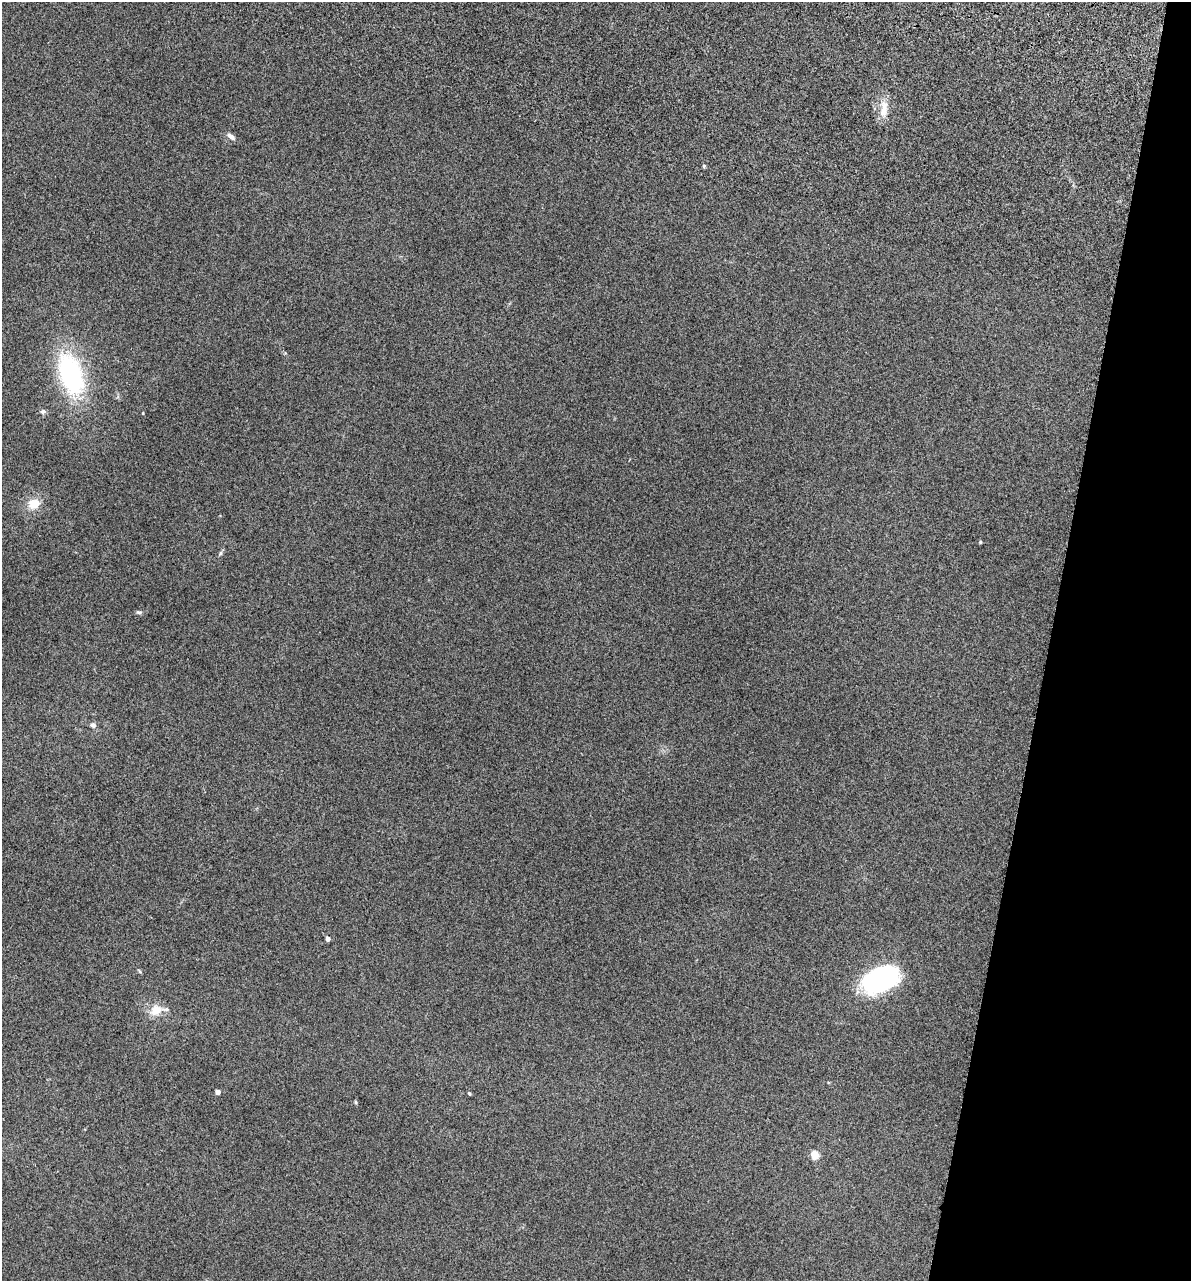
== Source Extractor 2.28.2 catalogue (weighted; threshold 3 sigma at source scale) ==
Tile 8 of 4 x 4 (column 4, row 2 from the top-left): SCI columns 3811-4999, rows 2952-4230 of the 5355 x 5901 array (HDU 1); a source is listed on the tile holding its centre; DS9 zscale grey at full resolution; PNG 1193 x 1283 px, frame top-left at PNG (2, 2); no overlay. Shown black and unused: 12% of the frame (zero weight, under 3 of 5 exposures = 17% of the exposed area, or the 3 px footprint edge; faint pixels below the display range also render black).
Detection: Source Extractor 2.28.2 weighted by HDU 2 'WHT'; one run over the whole footprint, this tile lists its part. Background 0.171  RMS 0.0086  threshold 0.0389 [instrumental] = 3 sigma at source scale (4.5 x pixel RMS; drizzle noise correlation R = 1.50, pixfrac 1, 0.05/0.05 arcsec/px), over >= 5 px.
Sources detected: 19; all 19 listed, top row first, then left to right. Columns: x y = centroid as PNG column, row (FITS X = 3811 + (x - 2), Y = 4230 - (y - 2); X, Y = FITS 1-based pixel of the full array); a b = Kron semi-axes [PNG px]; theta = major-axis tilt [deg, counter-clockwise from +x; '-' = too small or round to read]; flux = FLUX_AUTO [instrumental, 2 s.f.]
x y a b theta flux
884 109 28 9 86 11
231 136 11 6 -37 3.6
704 166 4 4 - 1.3
71 374 43 21 -72 120
43 411 7 7 - 1.9
143 413 3 3 - 0.6
34 504 16 13 20 13
980 542 4 4 - 1.2
220 553 6 5 - 1.5
139 612 8 5 -7 1.5
93 725 7 6 - 2.8
328 939 4 4 - 5.9
140 971 6 4 -46 0.95
881 979 36 21 27 150
157 1010 17 9 10 14
218 1092 4 4 - 5.8
469 1093 4 3 - 1.2
355 1102 6 4 -88 0.95
815 1155 5 5 - 29